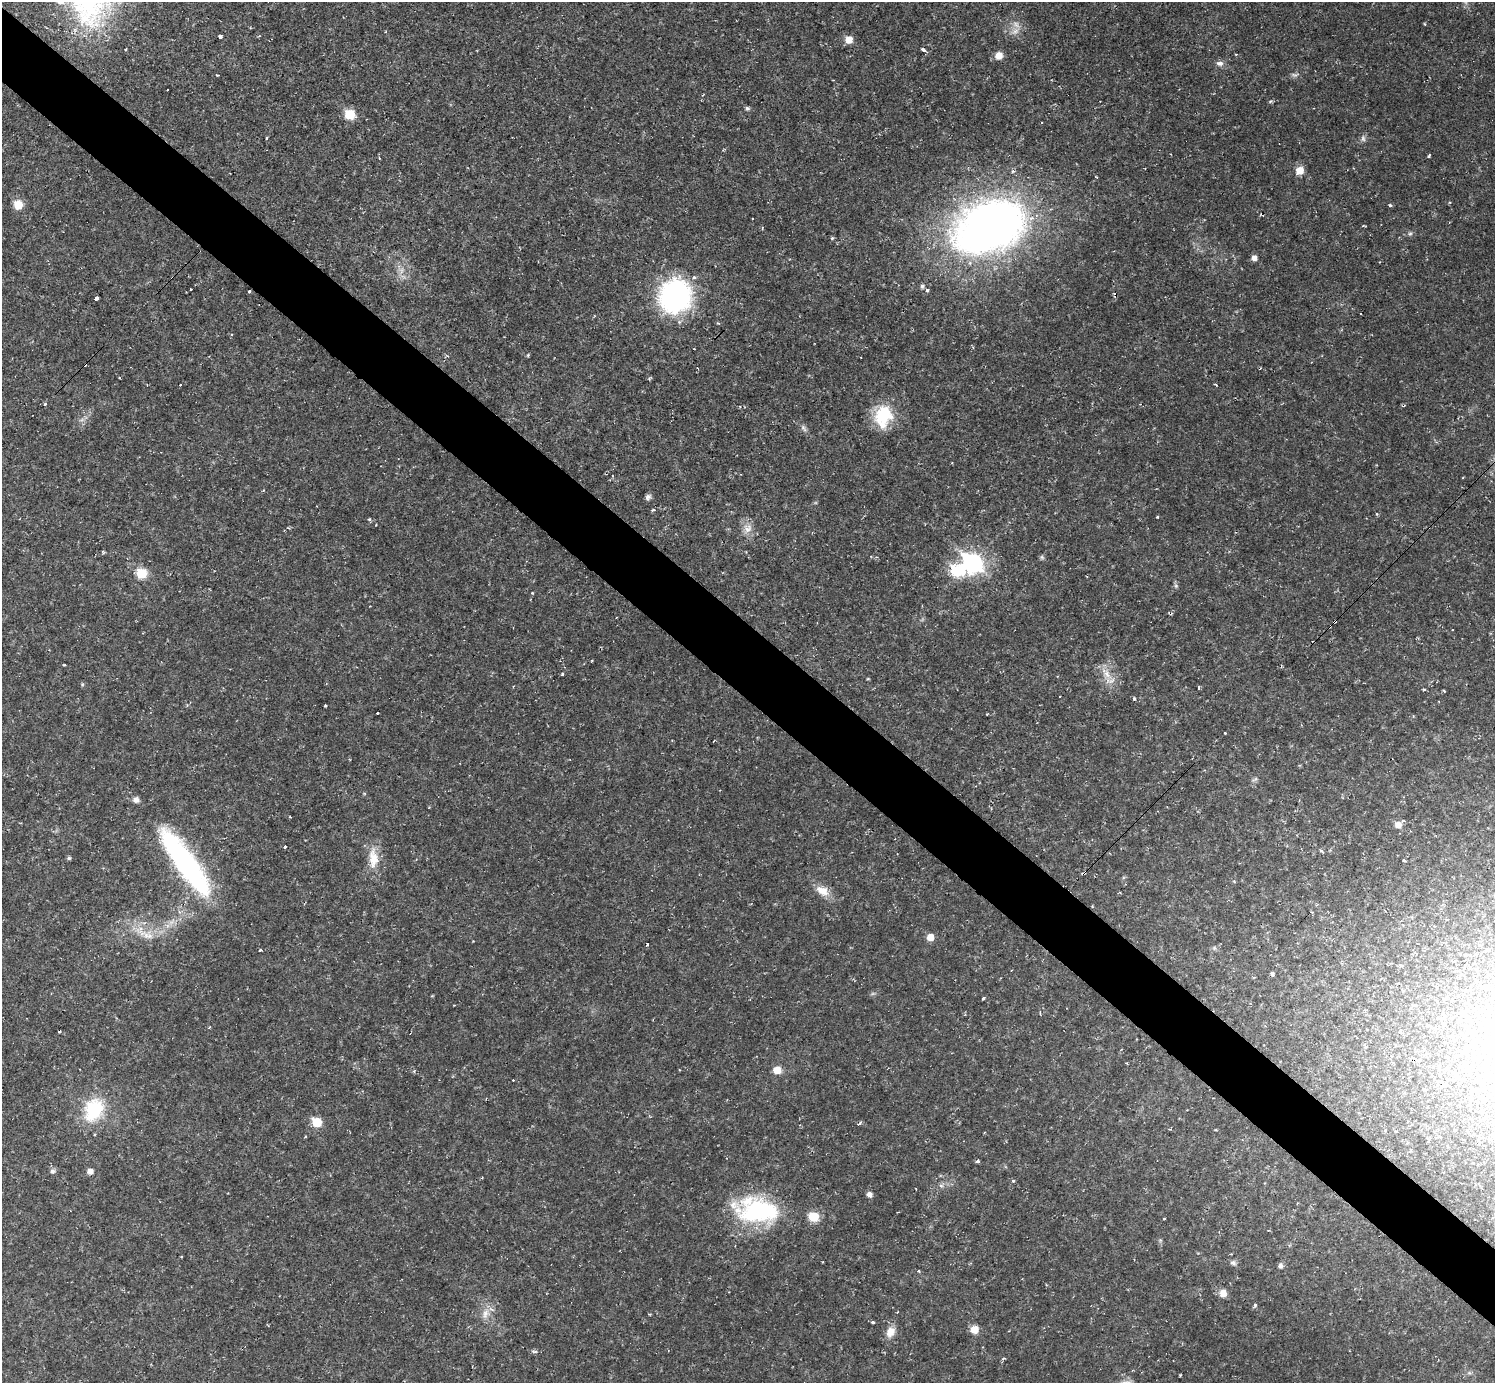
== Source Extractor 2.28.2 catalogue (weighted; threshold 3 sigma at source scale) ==
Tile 6 of 4 x 4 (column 2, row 2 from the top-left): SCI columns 1494-2986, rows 2916-4296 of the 5971 x 5973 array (HDU 1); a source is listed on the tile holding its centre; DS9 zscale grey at full resolution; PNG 1497 x 1385 px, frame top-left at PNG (2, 2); no overlay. Shown black and unused: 6% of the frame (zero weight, under 2 of 3 exposures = <1% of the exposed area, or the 3 px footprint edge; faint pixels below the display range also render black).
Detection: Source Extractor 2.28.2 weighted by HDU 2 'WHT'; one run over the whole footprint, this tile lists its part. Background 0.0316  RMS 0.0069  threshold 0.031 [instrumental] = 3 sigma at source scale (4.5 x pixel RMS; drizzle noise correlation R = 1.50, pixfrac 1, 0.05/0.05 arcsec/px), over >= 5 px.
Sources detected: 117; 1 too faint to see at this stretch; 7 cosmic-ray / hot-pixel residue — not listed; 3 inside a brighter listed object's ellipse — not listed separately; the other 106 listed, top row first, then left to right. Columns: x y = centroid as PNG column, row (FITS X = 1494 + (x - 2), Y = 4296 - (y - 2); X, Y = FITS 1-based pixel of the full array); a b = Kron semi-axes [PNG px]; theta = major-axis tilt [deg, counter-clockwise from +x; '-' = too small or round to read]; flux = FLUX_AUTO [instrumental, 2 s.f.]
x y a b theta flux
1015 31 15 8 36 5.3
220 37 4 3 - 4
849 40 7 7 - 8.1
923 49 4 3 - 4.3
1236 54 3 3 - 0.65
999 55 8 8 - 6.4
1220 63 11 7 0 3
1294 75 11 6 -3 2
1270 101 6 4 30 0.92
747 108 6 5 - 1.4
350 114 7 6 - 25
266 138 3 2 - 0.87
1363 138 10 6 -89 2.1
1429 155 4 3 - 0.94
379 158 3 2 - 0.54
1300 170 8 7 - 8.1
18 205 7 7 - 14
1390 205 4 4 - 1.2
989 227 80 54 20 430
1410 234 6 5 - 1.3
832 238 5 4 - 0.87
1254 258 5 5 - 4.2
401 270 10 7 84 4.1
694 277 5 4 - 2.1
922 286 6 6 - 1.4
191 289 3 2 - 0.79
927 290 3 3 - 4.2
249 291 3 3 - 3.7
675 296 19 17 66 260
96 298 3 3 - 22
718 323 4 3 - 0.71
232 334 3 3 - 1.3
528 355 5 4 - 0.82
1260 368 4 2 - 0.55
1216 385 4 3 - 0.59
45 404 3 3 - 2.2
883 416 27 20 83 31
803 428 11 6 -54 2.4
648 497 8 6 61 2.2
653 510 4 3 - 2
1157 517 3 3 - 1.9
747 529 15 12 47 6.9
1042 557 6 5 - 1.2
972 563 10 8 -41 280
957 571 8 7 - 52
141 573 7 7 - 24
1176 586 7 6 - 1.5
532 593 3 3 - 0.57
1335 621 3 3 - 2.2
592 661 3 2 - 0.58
562 674 3 3 - 2.6
1106 674 23 9 -51 9.3
82 684 5 5 - 0.88
1199 688 5 3 - 0.76
1060 696 2 2 - 0.48
1134 699 4 4 - 0.82
325 706 3 3 - 0.96
377 713 3 3 - 2.7
1255 779 9 4 35 1.5
136 800 9 7 -17 2.8
429 807 3 2 - 0.58
1398 825 8 8 - 5.6
285 847 3 3 - 4.2
1321 850 6 4 -43 1.1
69 858 5 4 - 1.1
373 858 30 12 -87 15
1404 860 3 3 - 1.6
186 863 76 18 -55 160
1084 873 4 3 - 2.8
1125 884 3 3 - 0.45
822 891 19 11 -31 9.6
148 935 40 12 -24 16
930 937 5 5 - 10
647 944 3 3 - 3.7
260 950 3 3 - 4.7
983 999 3 3 - 5.2
209 1027 3 3 - 0.81
1469 1068 8 7 - 2.9
777 1070 7 7 - 9.1
414 1071 5 4 - 0.92
513 1080 3 2 - 0.69
94 1110 25 19 63 45
317 1122 7 6 - 20
859 1123 4 3 - 2.6
1170 1129 3 3 - 0.77
977 1161 4 4 - 1.8
52 1171 8 6 25 2.2
90 1171 5 5 - 4.6
1013 1181 3 3 - 2.7
941 1185 7 4 -19 1.4
916 1189 3 2 - 0.48
869 1194 6 5 - 3.1
759 1211 57 29 -4 85
1164 1219 3 2 - 0.8
1160 1240 6 4 -45 1.1
1233 1263 8 7 - 2.2
1280 1266 6 6 - 2.3
919 1271 4 3 - 0.66
1223 1293 8 7 - 6.5
1255 1304 5 3 - 0.73
485 1314 18 10 68 7.9
873 1322 3 3 - 3.6
974 1330 7 7 - 8.6
890 1332 15 10 65 8.1
534 1351 10 4 -4 1.5
1469 1373 5 5 - 1.4
Overlapping masked pixels (flux is a lower limit): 3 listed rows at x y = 249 291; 1335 621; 1084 873
Unlisted compact peaks at least as high as the median listed source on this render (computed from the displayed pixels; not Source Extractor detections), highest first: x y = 369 519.